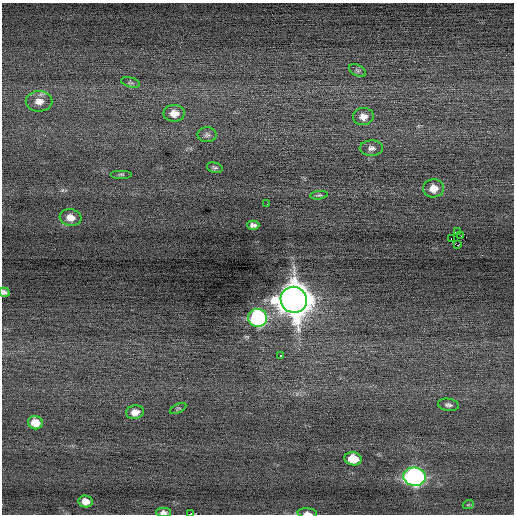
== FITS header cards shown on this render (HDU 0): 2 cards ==
NAXIS1  =                  512 / Axis length
NAXIS2  =                  512 / Axis length

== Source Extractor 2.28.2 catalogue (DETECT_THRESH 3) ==
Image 512 x 512 px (HDU 0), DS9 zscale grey, 1 PNG px = 1 image px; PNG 516 x 516 px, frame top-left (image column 1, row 512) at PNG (2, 3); each listed source drawn as its Kron ellipse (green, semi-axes under 4 px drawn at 4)
Background -0.0309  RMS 0.68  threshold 2.04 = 3 sigma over >= 5 px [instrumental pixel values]
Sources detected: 33; all 33 listed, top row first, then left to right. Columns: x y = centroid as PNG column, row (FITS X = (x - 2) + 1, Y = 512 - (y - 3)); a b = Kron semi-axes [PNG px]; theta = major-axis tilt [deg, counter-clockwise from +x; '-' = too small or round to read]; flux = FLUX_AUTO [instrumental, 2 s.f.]
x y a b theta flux
358 70 9 5 -31 100
131 82 10 5 -14 94
39 101 13 10 -1 450
174 113 10 8 0 430
363 117 10 8 5 360
207 135 9 7 0 150
371 148 11 7 2 200
215 168 8 5 -15 89
121 174 11 4 0 80
433 188 10 9 - 500
319 195 9 4 7 77
267 204 3 2 - 52
70 217 11 8 -8 450
253 225 6 4 1 150
458 231 2 2 - 1400
461 236 2 2 - 23
451 238 3 2 - 200
458 245 3 2 - 2800
4 292 5 4 - 120
294 300 13 13 - 99000
258 318 9 9 - 8700
281 356 3 3 - 470
448 405 10 6 -9 140
178 408 9 4 27 66
135 412 9 7 10 340
35 423 7 6 - 670
353 459 9 6 -8 1100
415 477 11 9 -6 14000
85 501 7 6 - 370
468 505 5 3 - 43
163 512 7 4 -2 160
307 513 10 4 -4 160
191 514 4 2 - 520
At the frame edge (FLAGS 8, measured only in part): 4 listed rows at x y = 4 292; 163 512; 307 513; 191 514